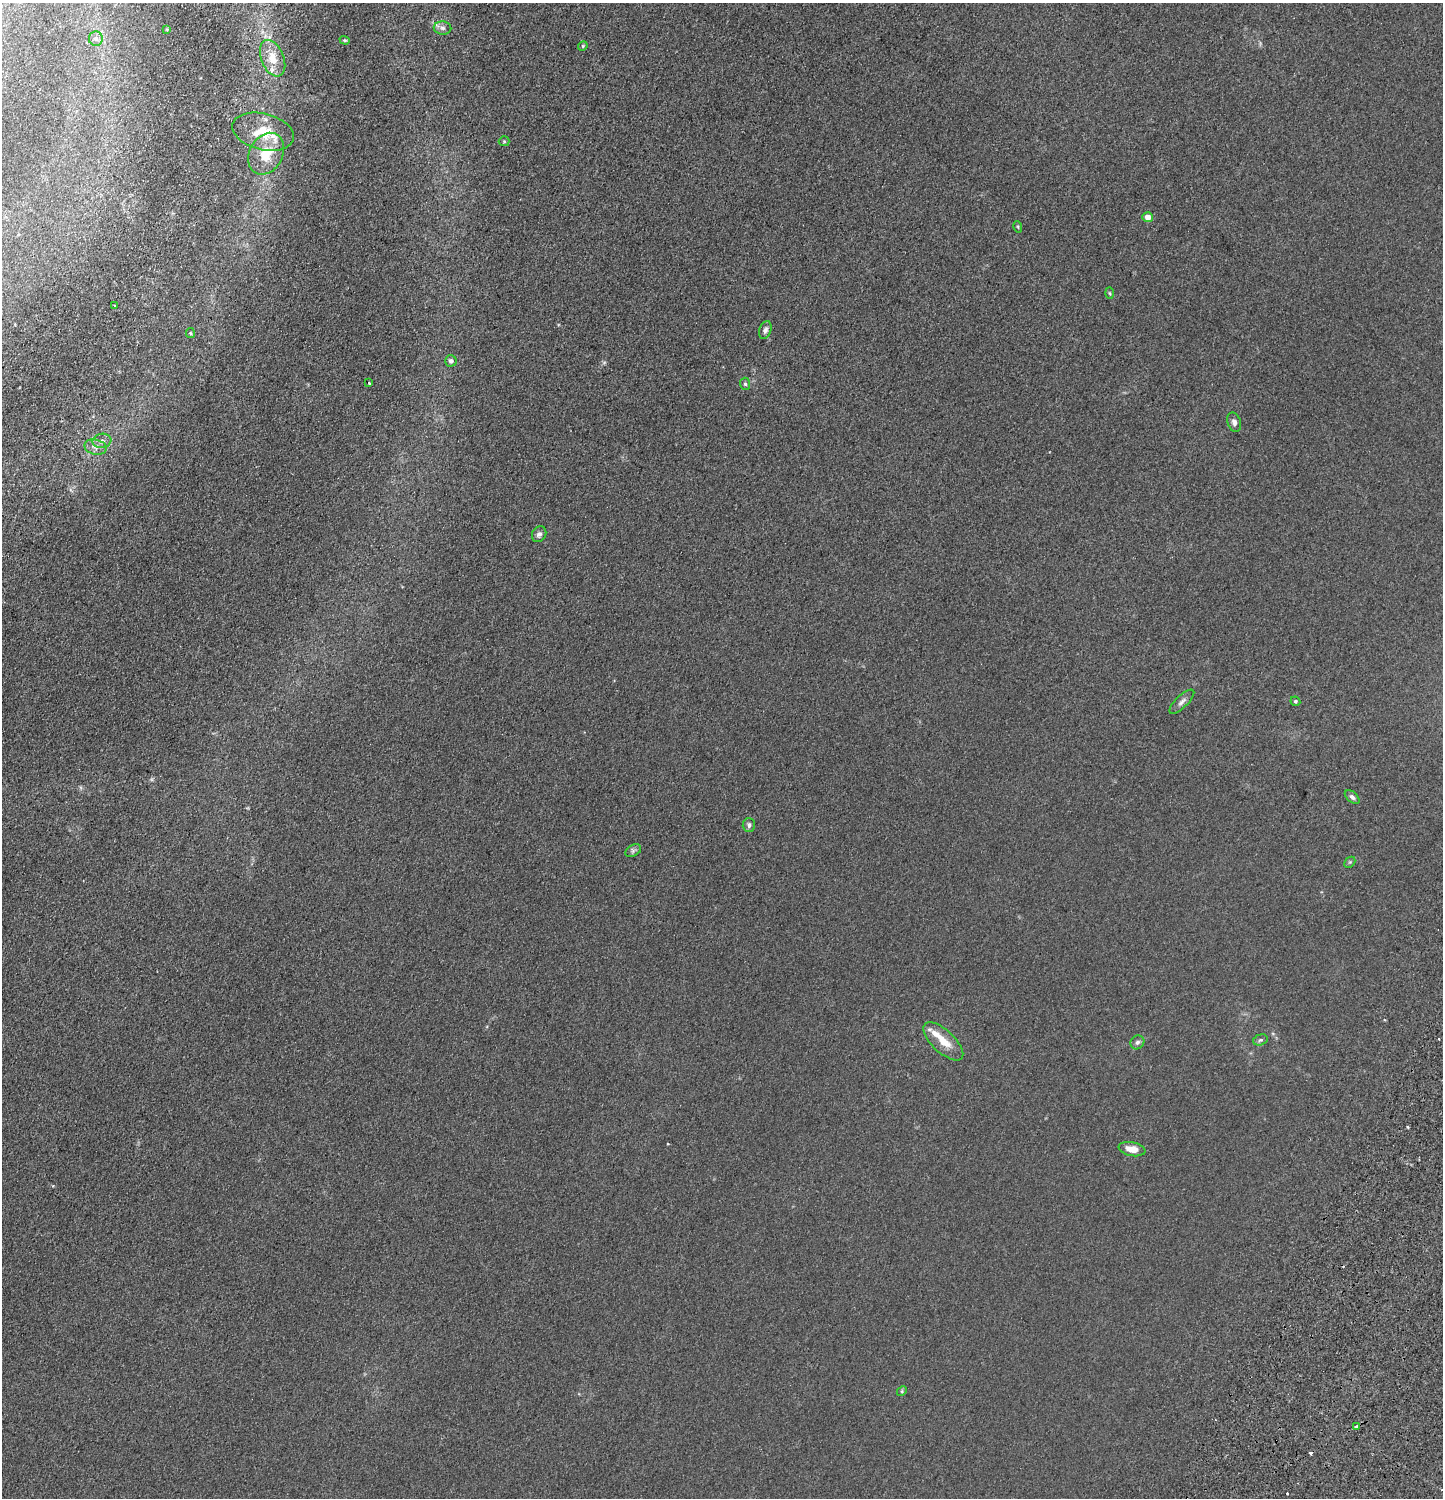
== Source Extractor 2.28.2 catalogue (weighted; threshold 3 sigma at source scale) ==
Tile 11 of 4 x 4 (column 3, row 3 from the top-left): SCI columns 3265-4705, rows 1590-3085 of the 6395 x 6169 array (HDU 1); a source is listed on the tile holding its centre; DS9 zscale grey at full resolution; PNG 1445 x 1500 px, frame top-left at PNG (2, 3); each listed source drawn as its Kron ellipse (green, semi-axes under 4 px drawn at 4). Shown black and unused: <1% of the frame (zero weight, under 2 of 4 exposures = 4% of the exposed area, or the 3 px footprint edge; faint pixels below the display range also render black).
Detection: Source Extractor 2.28.2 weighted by HDU 2 'WHT'; one run over the whole footprint, this tile lists its part. Background 0.0898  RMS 0.0089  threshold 0.0401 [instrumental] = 3 sigma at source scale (4.5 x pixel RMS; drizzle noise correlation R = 1.50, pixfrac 1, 0.05/0.05 arcsec/px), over >= 5 px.
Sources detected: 39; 1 too faint to see at this stretch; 3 cosmic-ray / hot-pixel residue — neither listed nor drawn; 1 inside a brighter listed object's ellipse — not listed separately; the other 34 listed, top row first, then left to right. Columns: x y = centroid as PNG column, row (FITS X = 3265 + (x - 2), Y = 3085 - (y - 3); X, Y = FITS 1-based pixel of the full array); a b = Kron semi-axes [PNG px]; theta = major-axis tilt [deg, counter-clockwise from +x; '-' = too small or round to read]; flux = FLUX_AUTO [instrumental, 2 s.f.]
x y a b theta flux
443 28 9 6 -3 2.7
167 29 4 3 - 0.62
96 38 7 7 - 2.6
345 40 5 4 - 0.97
583 46 5 4 - 0.89
273 58 19 11 -68 12
263 132 31 18 -14 23
504 141 5 5 - 0.84
266 154 22 16 61 22
1147 217 5 5 - 5.9
1018 227 6 3 -72 0.85
1110 293 6 4 -87 0.88
115 306 3 3 - 3.4
765 330 9 6 71 2.7
190 333 5 4 - 0.91
451 361 6 5 - 2
369 383 3 3 - 2
745 384 6 5 - 1.3
1234 422 10 6 -73 2.8
102 441 9 7 9 3.4
95 447 11 7 -13 4
539 534 8 6 58 2.4
1295 701 5 4 - 1.1
1182 702 16 6 44 3.4
1352 797 8 5 -40 2.3
749 825 7 6 - 2.3
633 851 8 5 30 1.9
1350 862 6 4 45 1.1
1260 1040 7 5 17 1.6
943 1041 25 11 -44 14
1137 1042 7 6 - 2.2
1132 1149 13 7 -11 9.1
902 1391 5 4 - 0.9
1357 1427 4 3 - 3.7